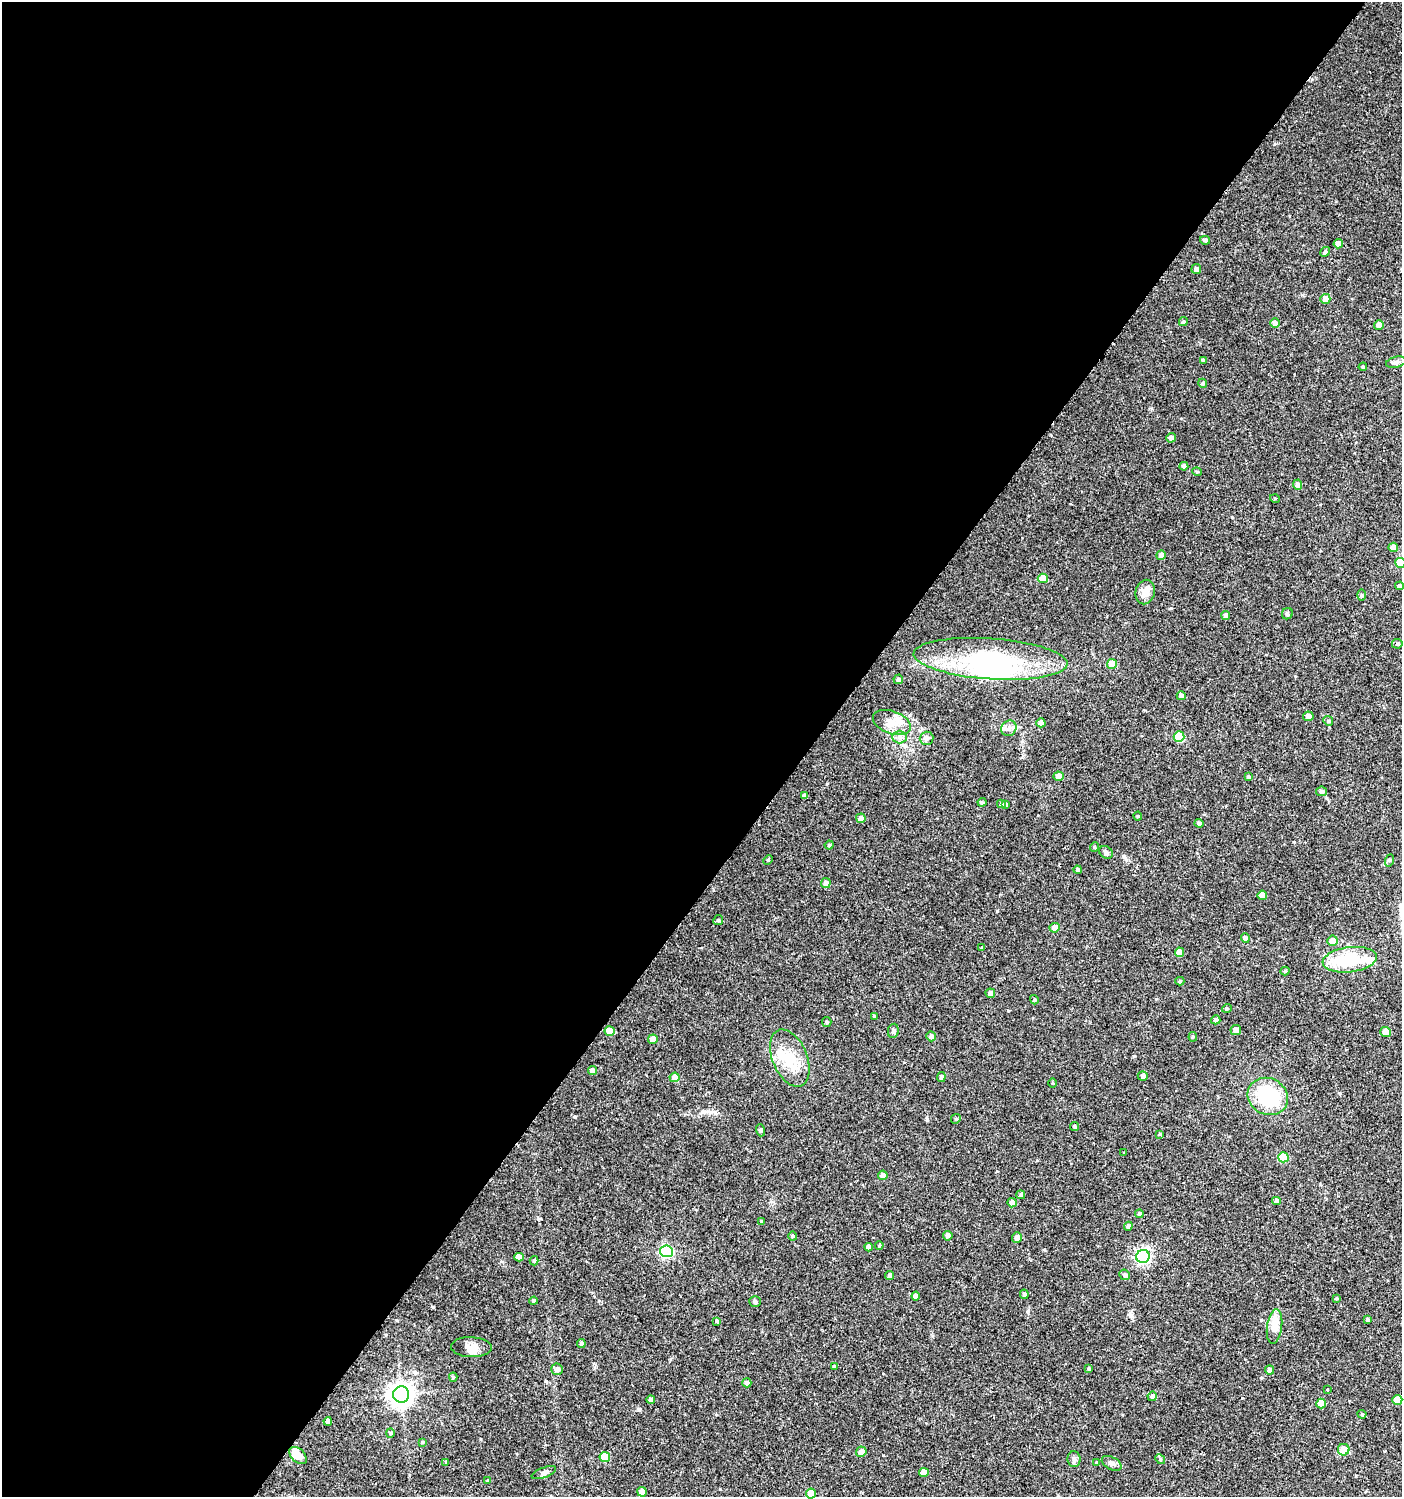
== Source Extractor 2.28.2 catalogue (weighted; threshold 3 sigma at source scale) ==
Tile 5 of 4 x 4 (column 1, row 2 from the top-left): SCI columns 176-1575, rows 2995-4489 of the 6017 x 5984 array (HDU 1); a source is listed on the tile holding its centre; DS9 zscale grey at full resolution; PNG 1404 x 1499 px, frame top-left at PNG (2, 2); each listed source drawn as its Kron ellipse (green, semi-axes under 4 px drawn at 4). Shown black and unused: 58% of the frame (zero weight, under 2 of 3 exposures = <1% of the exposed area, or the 3 px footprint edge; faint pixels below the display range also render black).
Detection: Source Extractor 2.28.2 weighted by HDU 2 'WHT'; one run over the whole footprint, this tile lists its part. Background 0.0285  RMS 0.0035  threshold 0.0158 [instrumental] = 3 sigma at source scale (4.5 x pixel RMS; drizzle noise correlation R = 1.50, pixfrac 1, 0.0396/0.0396 arcsec/px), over >= 5 px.
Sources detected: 153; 2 inside a brighter object's white glare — neither listed nor drawn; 1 inside a brighter listed object's ellipse — not listed separately; the other 150 listed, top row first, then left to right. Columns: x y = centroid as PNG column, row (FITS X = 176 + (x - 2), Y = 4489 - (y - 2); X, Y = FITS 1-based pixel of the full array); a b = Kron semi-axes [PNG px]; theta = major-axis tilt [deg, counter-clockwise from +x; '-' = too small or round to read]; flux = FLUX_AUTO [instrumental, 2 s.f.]
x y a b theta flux
1205 240 5 4 - 0.7
1338 244 5 4 - 2.5
1325 252 5 4 - 0.78
1196 269 5 5 - 1.2
1325 299 5 5 - 3
1183 322 5 4 - 0.56
1275 323 5 5 - 1.5
1379 325 5 4 - 2.4
1203 360 3 3 - 0.5
1396 362 10 5 14 1.1
1363 367 4 3 - 0.41
1203 383 4 4 - 0.44
1171 438 5 4 - 1.4
1184 466 4 4 - 1.4
1197 472 5 3 - 0.34
1297 485 5 4 - 1.2
1275 499 5 3 - 0.3
1393 547 5 4 - 2.2
1161 555 5 4 - 1.9
1400 563 5 5 - 8
1043 578 5 4 - 5.8
1399 586 4 4 - 0.61
1145 592 12 9 76 3.4
1361 595 6 4 90 0.46
1287 614 6 5 - 0.72
1226 615 4 4 - 1.1
1397 644 5 4 - 0.61
991 659 77 20 -4 39
1112 664 5 5 - 6.8
898 679 5 5 - 1
1181 696 4 4 - 1.5
1308 716 5 5 - 2
1328 721 5 4 - 0.47
892 722 20 11 -20 4.9
1041 723 4 4 - 2.3
1009 728 8 7 - 1.5
899 737 7 6 - 1.2
1179 737 5 5 - 15
927 738 7 6 - 1.2
1058 776 5 5 - 2.1
1248 776 3 3 - 0.56
1322 791 5 5 - 1.1
804 796 4 4 - 1.3
982 802 4 4 - 0.48
1001 804 4 3 - 2.3
1006 804 3 3 - 0.94
1138 816 4 4 - 0.37
861 818 5 5 - 1.9
1199 823 4 4 - 0.99
829 845 4 4 - 0.46
1094 847 5 3 - 0.3
1106 852 7 6 - 0.81
768 860 5 4 - 0.44
1390 860 6 4 71 0.41
1078 870 4 4 - 0.77
826 883 5 5 - 1.3
1262 895 5 5 - 2.4
718 920 5 4 - 0.47
1055 928 5 4 - 2.8
1245 938 5 4 - 1.2
1332 941 5 5 - 3.4
982 948 4 4 - 0.41
1179 952 5 4 - 3.1
1350 960 27 12 7 16
1285 971 4 4 - 0.48
1180 981 4 4 - 0.51
990 993 5 4 - 1.2
1034 1000 4 4 - 0.47
1227 1008 5 3 - 0.38
874 1016 4 4 - 0.4
1216 1020 5 4 - 0.99
827 1022 5 4 - 0.44
1236 1030 5 5 - 1.9
610 1031 5 5 - 5.8
893 1031 7 5 80 0.7
1385 1032 5 5 - 3.2
931 1036 5 4 - 1.6
1193 1037 5 4 - 0.41
653 1039 5 4 - 2.8
790 1058 30 17 -67 11
592 1071 4 4 - 1.5
1143 1076 5 5 - 1.1
675 1077 5 5 - 3
941 1077 5 4 - 0.87
1052 1083 4 3 - 0.32
1268 1096 21 18 -28 21
956 1119 5 4 - 0.48
1075 1127 4 4 - 0.58
760 1130 6 4 -72 0.43
1160 1134 4 4 - 0.43
1124 1152 3 2 - 0.37
1283 1157 5 5 - 9.6
883 1175 5 5 - 2
1021 1195 4 4 - 0.68
1276 1201 4 4 - 1.3
1012 1203 5 4 - 1.7
1139 1214 4 4 - 0.72
761 1221 4 3 - 0.53
1128 1226 4 4 - 0.98
793 1236 4 4 - 0.42
948 1236 5 4 - 1.2
1017 1237 5 5 - 1.6
879 1245 4 3 - 0.39
869 1247 4 4 - 1.6
666 1251 6 6 - 51
1143 1256 7 6 - 72
519 1257 4 4 - 2.1
534 1261 4 3 - 0.58
890 1275 4 4 - 1
1125 1275 5 5 - 0.81
1024 1294 5 4 - 0.81
916 1296 4 4 - 1.6
1337 1298 4 3 - 0.34
533 1301 4 4 - 0.68
755 1301 6 5 - 0.57
1367 1320 4 3 - 0.62
717 1321 4 3 - 0.44
1275 1327 17 7 82 5.9
581 1344 4 4 - 0.7
471 1347 20 10 -2 3.1
835 1367 4 4 - 0.69
1089 1368 4 3 - 0.45
557 1369 5 5 - 1.6
1270 1370 4 4 - 1.4
453 1377 4 4 - 0.52
747 1383 4 4 - 1.3
1327 1389 3 3 - 2.8
401 1394 8 8 - 270
1152 1396 5 4 - 1.3
651 1400 4 4 - 0.98
1397 1400 5 5 - 5.6
1321 1403 5 5 - 4.2
1362 1414 4 4 - 0.46
328 1421 4 4 - 1.6
390 1433 4 4 - 0.4
422 1442 4 4 - 0.42
1344 1450 6 5 - 4.2
861 1452 5 5 - 2.3
298 1456 10 6 -43 5.9
605 1457 5 5 - 7.8
1074 1459 8 6 -89 0.92
1160 1459 5 4 - 0.46
446 1463 4 3 - 0.33
1097 1463 4 3 - 0.34
1112 1463 11 6 -29 1.2
924 1472 5 4 - 2.6
544 1473 13 5 20 1
488 1481 4 3 - 0.45
642 1492 5 4 - 3.7
811 1493 5 5 - 4.4
Isophote crosses this tile's border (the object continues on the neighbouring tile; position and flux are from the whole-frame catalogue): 2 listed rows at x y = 1400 563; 811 1493
Unlisted compact peaks at least as high as the median listed source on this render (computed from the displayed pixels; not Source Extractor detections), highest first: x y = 997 911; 927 1120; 1124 856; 883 1455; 715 1112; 1028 1311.